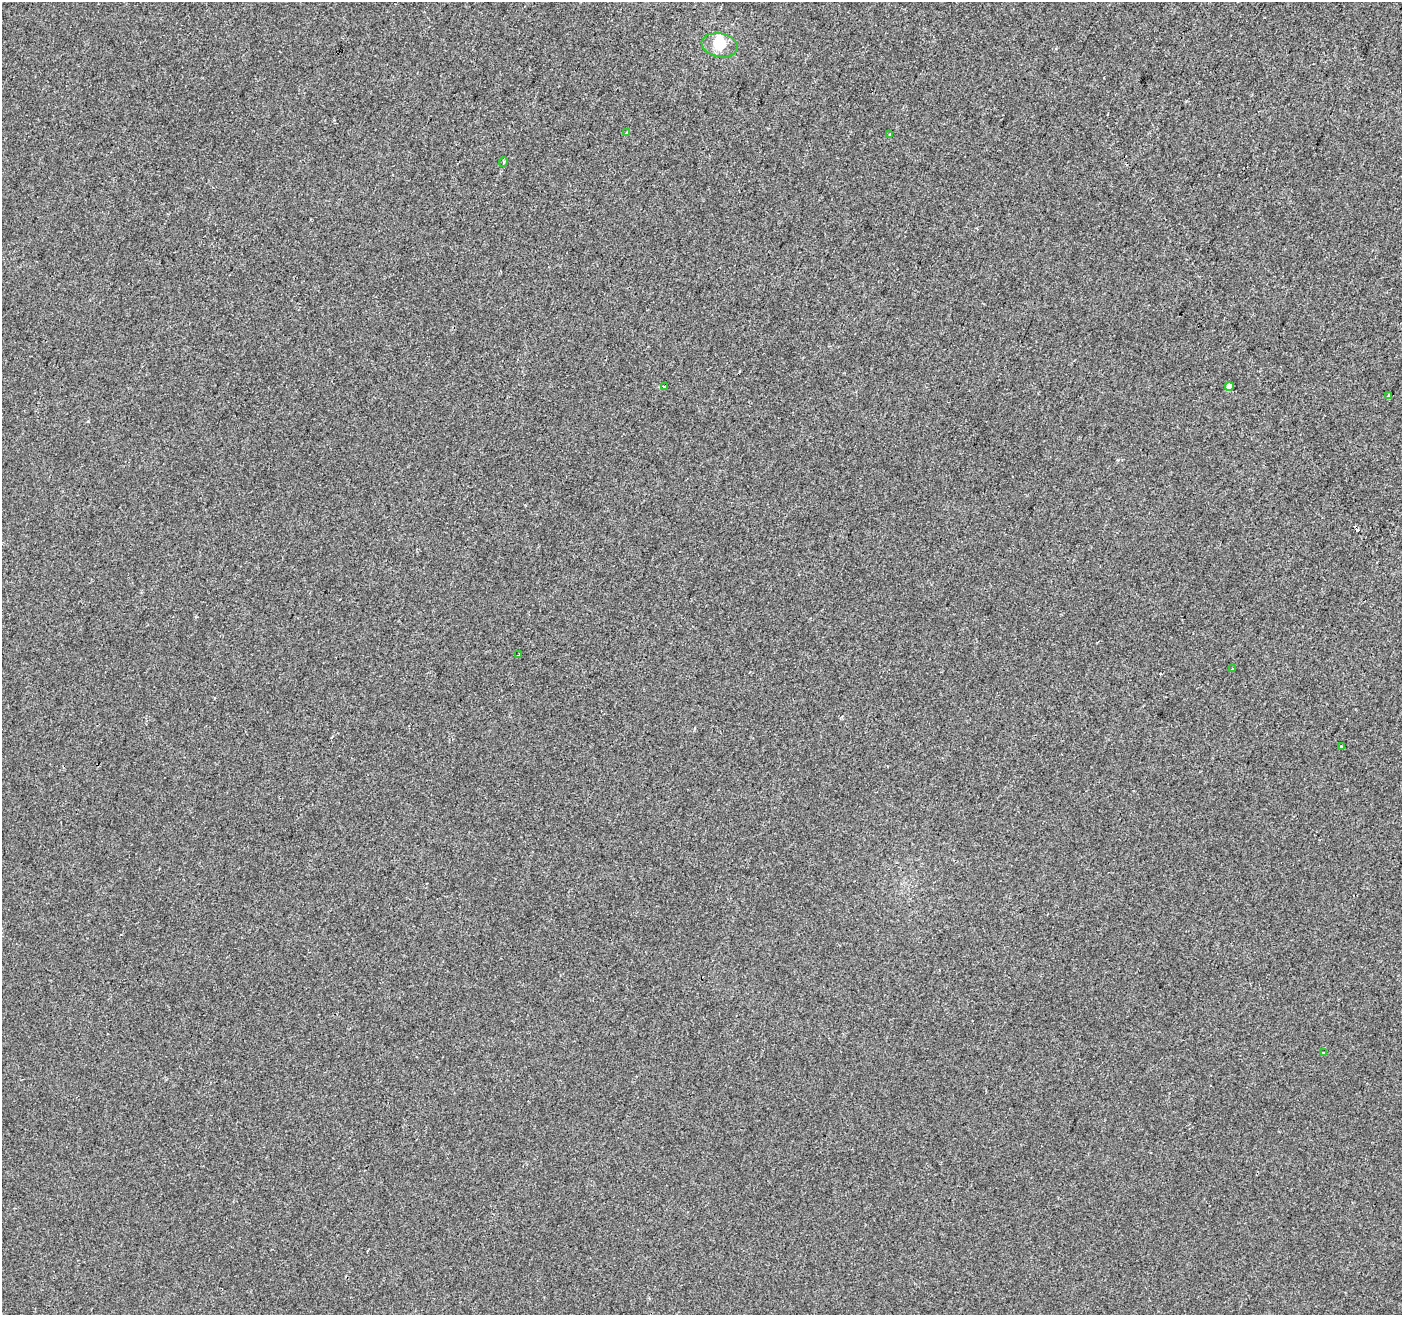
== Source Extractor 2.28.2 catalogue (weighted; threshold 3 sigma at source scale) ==
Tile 10 of 4 x 4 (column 2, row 3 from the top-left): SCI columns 1401-2800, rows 1521-2833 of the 5607 x 5732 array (HDU 1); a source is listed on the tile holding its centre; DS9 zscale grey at full resolution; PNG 1404 x 1317 px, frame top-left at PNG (2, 2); each listed source drawn as its Kron ellipse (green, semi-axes under 4 px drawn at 4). Shown black and unused: <1% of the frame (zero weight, under 2 of 3 exposures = <1% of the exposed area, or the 3 px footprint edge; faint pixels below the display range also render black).
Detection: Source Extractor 2.28.2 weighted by HDU 2 'WHT'; one run over the whole footprint, this tile lists its part. Background 1.08e-04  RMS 0.0042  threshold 0.0188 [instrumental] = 3 sigma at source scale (4.5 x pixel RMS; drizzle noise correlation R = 1.50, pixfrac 1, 0.0396/0.0396 arcsec/px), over >= 5 px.
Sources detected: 14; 1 inside a brighter object's white glare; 2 cosmic-ray / hot-pixel residue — neither listed nor drawn; the other 11 listed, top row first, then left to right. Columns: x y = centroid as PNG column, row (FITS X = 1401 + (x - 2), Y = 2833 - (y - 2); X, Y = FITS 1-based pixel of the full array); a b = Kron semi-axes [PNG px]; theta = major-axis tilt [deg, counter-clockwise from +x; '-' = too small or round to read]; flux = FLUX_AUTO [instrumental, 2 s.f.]
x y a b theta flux
720 45 18 12 -11 8.2
627 132 3 3 - 1.3
890 135 3 3 - 1.4
503 162 5 3 - 0.42
664 387 3 3 - 0.58
1229 387 4 4 - 4
1389 396 3 3 - 2.6
519 655 3 2 - 0.54
1232 669 3 2 - 0.35
1341 747 3 3 - 1.3
1324 1052 3 3 - 0.97
Unlisted compact peaks at least as high as the median listed source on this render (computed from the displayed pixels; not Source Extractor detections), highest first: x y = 88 421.